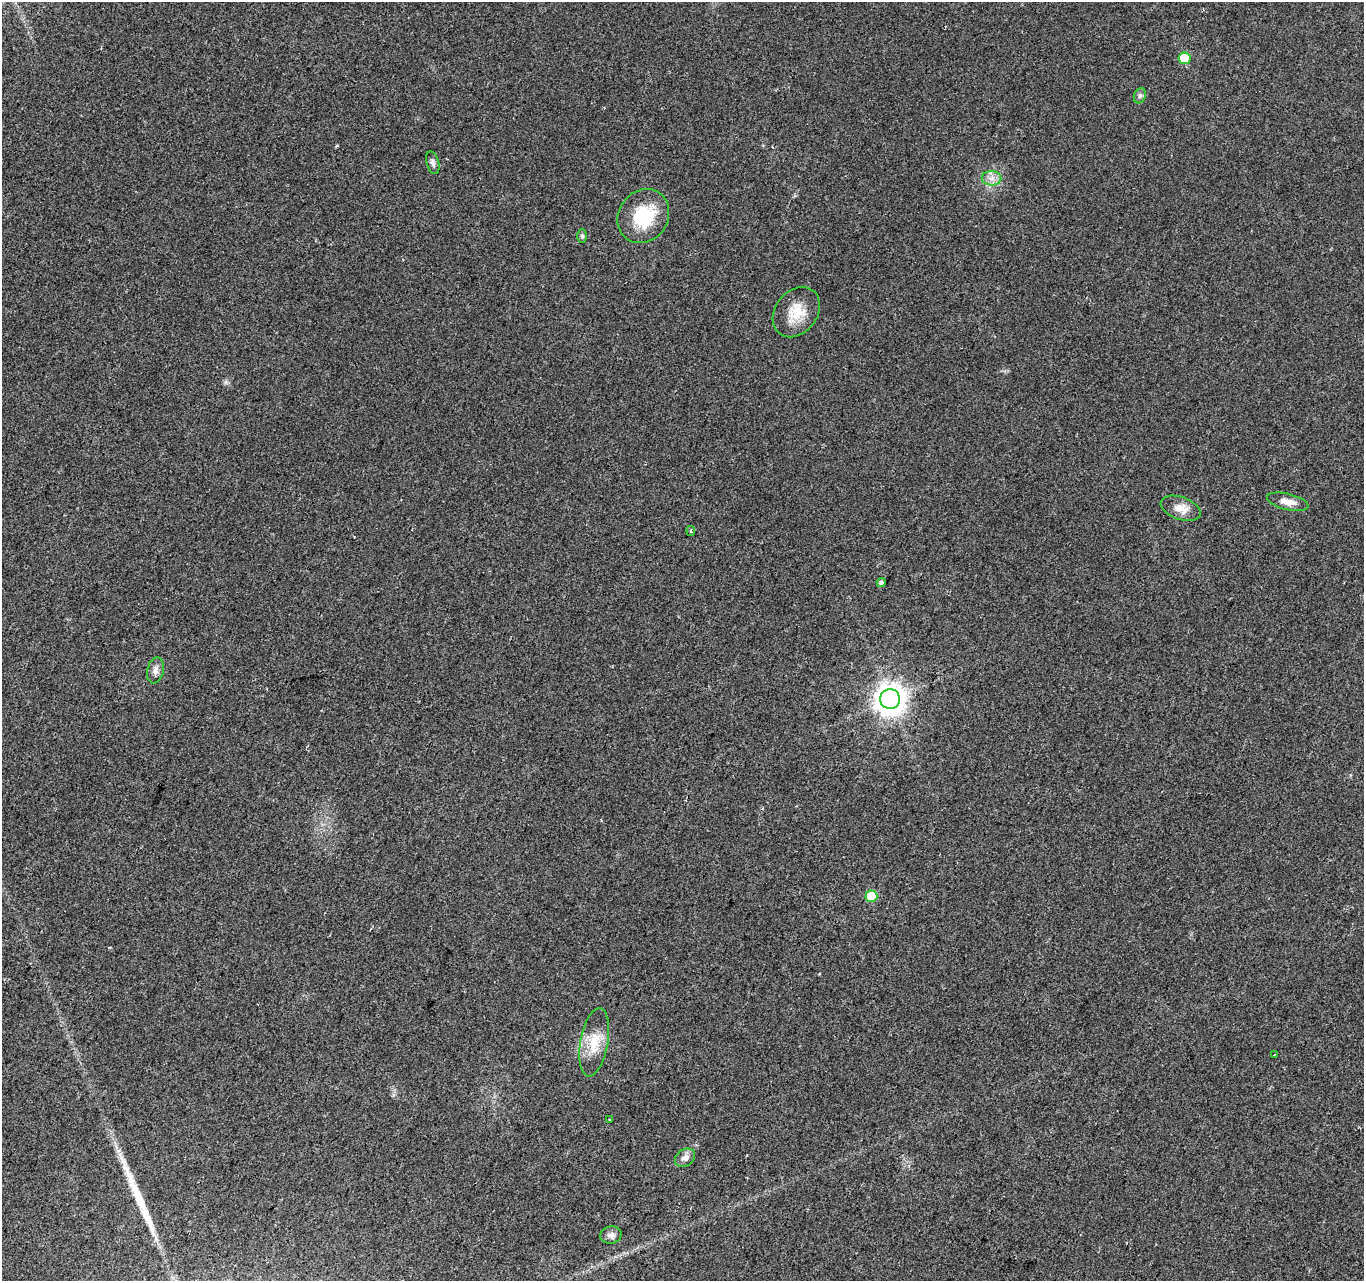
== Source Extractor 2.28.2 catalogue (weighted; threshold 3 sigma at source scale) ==
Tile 7 of 4 x 4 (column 3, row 2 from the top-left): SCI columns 2734-4095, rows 2834-4112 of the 5458 x 5603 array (HDU 1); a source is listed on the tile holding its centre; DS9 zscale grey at full resolution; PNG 1366 x 1283 px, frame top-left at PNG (2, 2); each listed source drawn as its Kron ellipse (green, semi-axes under 4 px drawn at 4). Shown black and unused: <1% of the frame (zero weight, under 2 of 3 exposures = <1% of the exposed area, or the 3 px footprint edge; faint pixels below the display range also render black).
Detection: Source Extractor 2.28.2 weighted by HDU 2 'WHT'; one run over the whole footprint, this tile lists its part. Background 0.032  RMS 0.0057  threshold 0.0256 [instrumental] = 3 sigma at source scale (4.5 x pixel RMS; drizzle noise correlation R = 1.50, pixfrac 1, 0.0396/0.0396 arcsec/px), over >= 5 px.
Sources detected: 20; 1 long thin detection or spike segment (spike, bleed or trail) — neither listed nor drawn; the other 19 listed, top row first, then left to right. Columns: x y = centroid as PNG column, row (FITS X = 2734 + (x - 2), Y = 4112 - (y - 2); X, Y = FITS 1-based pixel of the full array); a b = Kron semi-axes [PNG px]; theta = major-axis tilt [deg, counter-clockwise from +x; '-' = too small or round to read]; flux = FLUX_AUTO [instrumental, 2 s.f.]
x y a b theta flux
1184 58 6 6 - 19
1140 96 8 6 68 1.4
433 163 11 6 -74 2
992 178 10 7 -1 3.5
643 216 28 24 55 28
582 236 7 5 -90 1.1
796 312 27 21 52 14
1288 502 21 8 -14 5.6
1181 508 21 11 -20 6.8
691 531 5 3 - 0.74
881 583 4 4 - 1.7
155 670 13 8 77 3.2
890 699 10 9 - 790
871 896 6 6 - 24
594 1042 34 14 80 14
1274 1055 3 2 - 0.96
610 1119 3 2 - 0.52
685 1158 11 8 32 3.4
611 1235 10 8 11 2.8